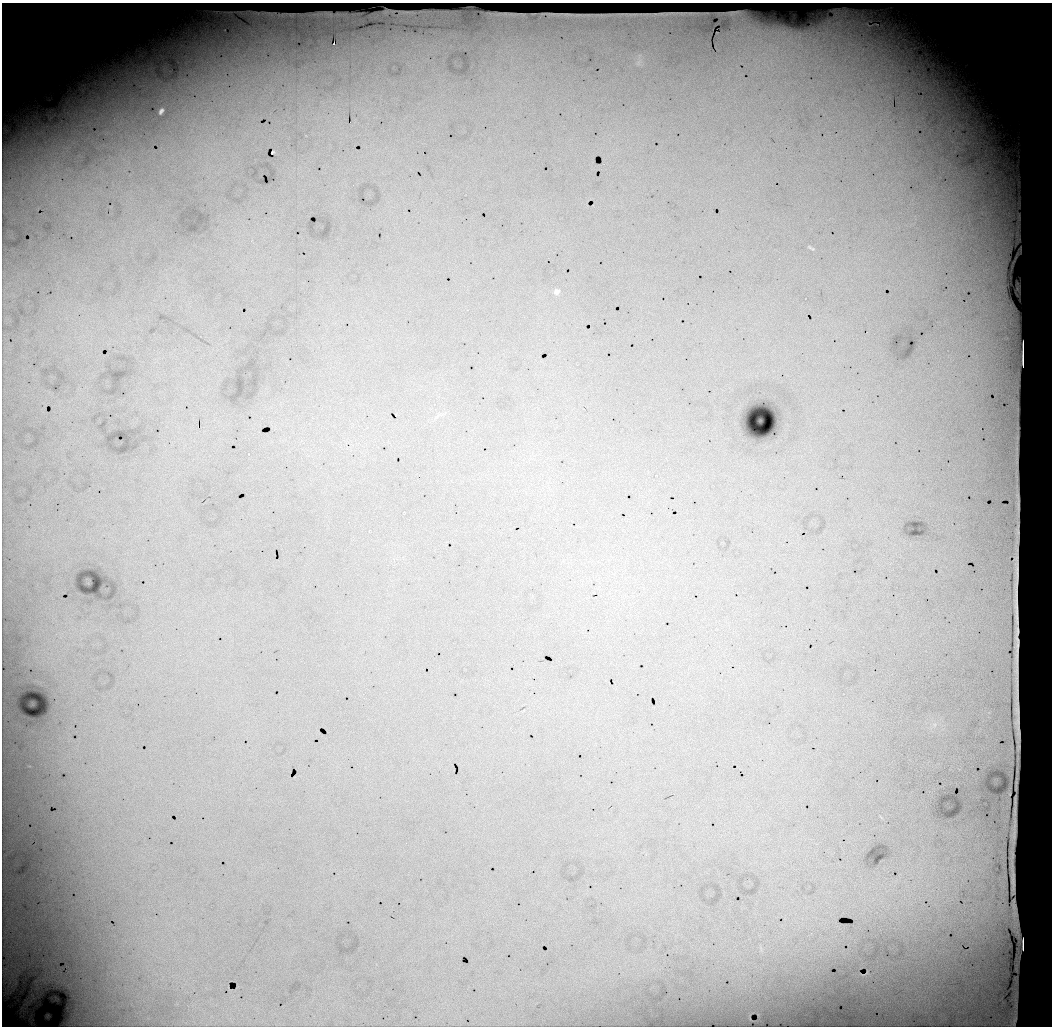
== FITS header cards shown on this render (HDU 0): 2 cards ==
NAXIS1  =                 1050 / length of data axis 1
NAXIS2  =                 1024 / length of data axis 2

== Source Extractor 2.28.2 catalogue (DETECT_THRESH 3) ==
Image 1050 x 1024 px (HDU 0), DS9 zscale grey, 1 PNG px = 1 image px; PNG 1054 x 1028 px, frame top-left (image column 1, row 1024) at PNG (2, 3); no overlay
Background 7640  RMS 32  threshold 97.4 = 3 sigma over >= 5 px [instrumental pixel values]
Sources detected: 13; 3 with non-positive FLUX_AUTO (blend fragments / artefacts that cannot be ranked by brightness) are not listed; the other 10 listed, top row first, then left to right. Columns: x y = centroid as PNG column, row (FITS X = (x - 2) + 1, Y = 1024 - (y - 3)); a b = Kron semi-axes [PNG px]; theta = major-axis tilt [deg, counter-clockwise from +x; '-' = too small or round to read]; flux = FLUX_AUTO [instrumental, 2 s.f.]
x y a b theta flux
334 44 3 2 - 3700
638 62 9 4 72 5800
7 101 9 6 21 9700
161 111 6 4 58 8500
273 152 3 2 - 3300
811 248 9 3 -30 3800
556 292 8 7 - 6900
198 427 3 2 - 700
6 968 15 7 51 18000
9 983 23 5 78 28000
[3 non-positive-flux detections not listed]